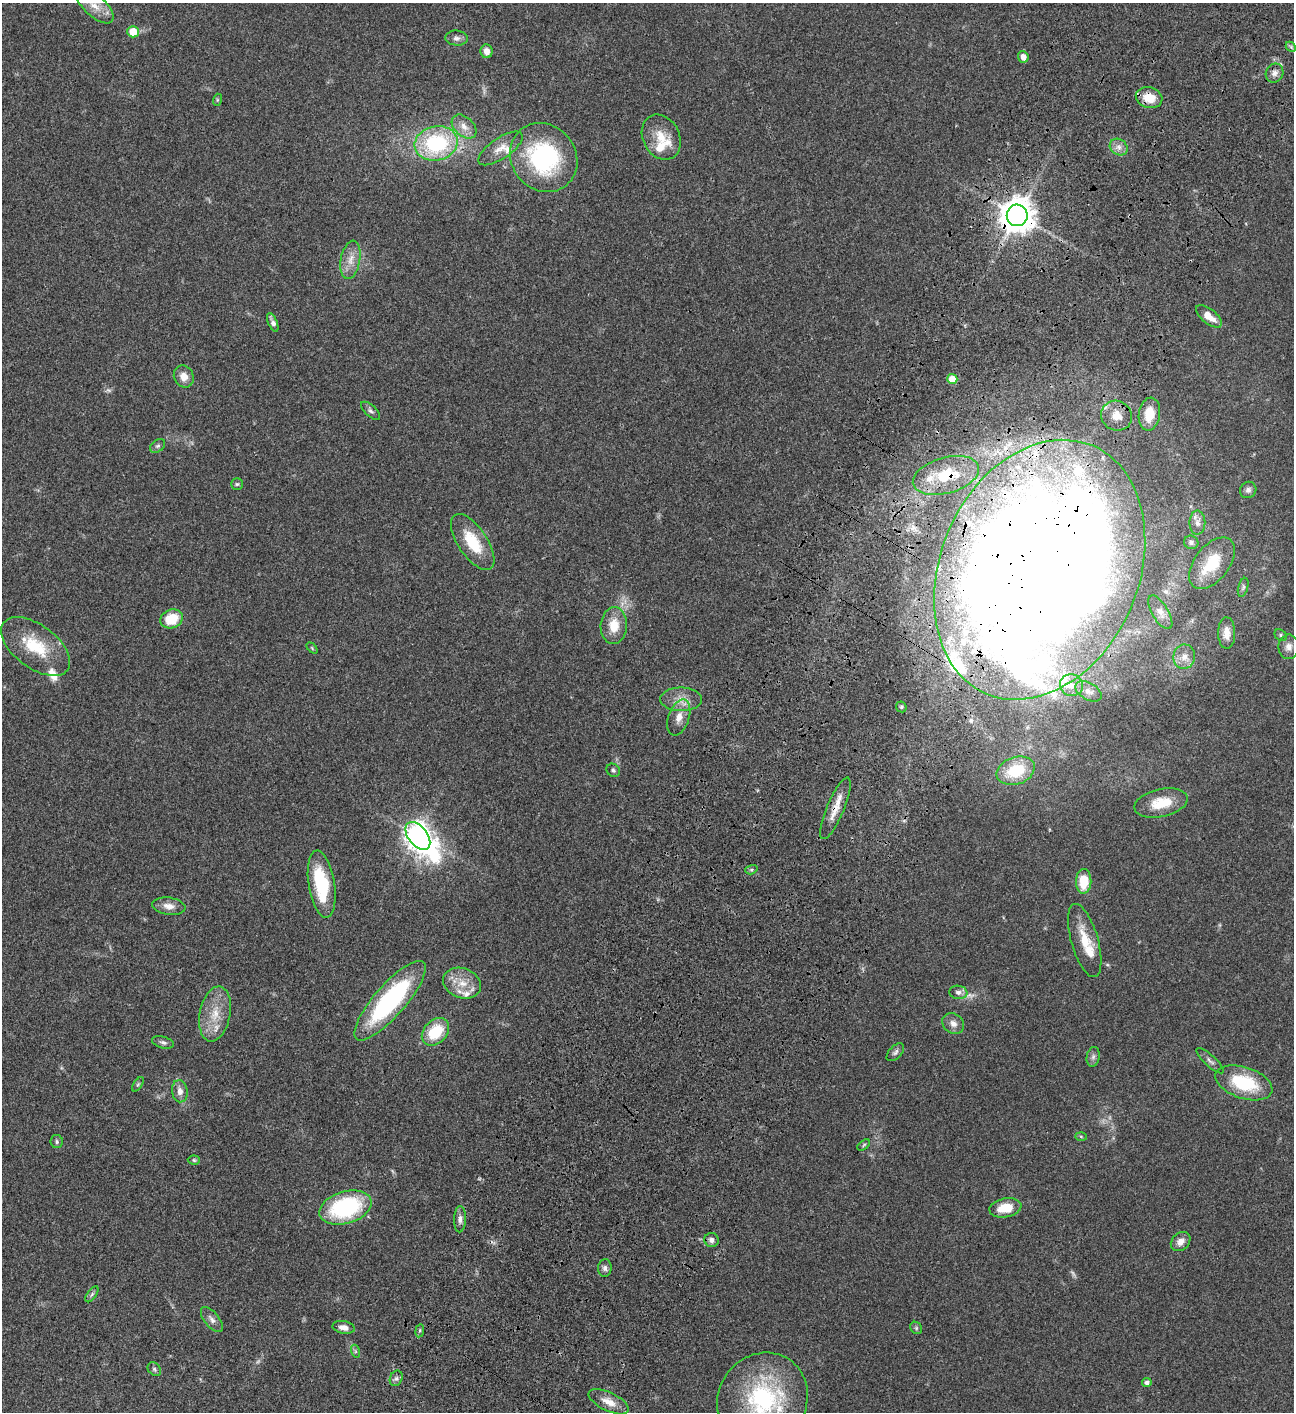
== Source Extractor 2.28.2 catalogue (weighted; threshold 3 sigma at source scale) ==
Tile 10 of 4 x 4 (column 2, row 3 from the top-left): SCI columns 1797-3088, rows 1613-3022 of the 6049 x 6047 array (HDU 1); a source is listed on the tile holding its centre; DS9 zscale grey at full resolution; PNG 1296 x 1414 px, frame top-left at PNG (2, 3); each listed source drawn as its Kron ellipse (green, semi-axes under 4 px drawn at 4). Shown black and unused: <1% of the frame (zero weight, under 3 of 4 exposures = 13% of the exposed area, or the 3 px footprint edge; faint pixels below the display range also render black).
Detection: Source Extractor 2.28.2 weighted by HDU 2 'WHT'; one run over the whole footprint, this tile lists its part. Background 0.064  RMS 0.0059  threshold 0.0264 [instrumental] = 3 sigma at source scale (4.5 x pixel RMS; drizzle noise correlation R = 1.50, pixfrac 1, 0.05/0.05 arcsec/px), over >= 5 px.
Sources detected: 113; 5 too faint to see at this stretch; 1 inside a brighter object's white glare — neither listed nor drawn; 15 inside a brighter listed object's ellipse — not listed separately; the other 92 listed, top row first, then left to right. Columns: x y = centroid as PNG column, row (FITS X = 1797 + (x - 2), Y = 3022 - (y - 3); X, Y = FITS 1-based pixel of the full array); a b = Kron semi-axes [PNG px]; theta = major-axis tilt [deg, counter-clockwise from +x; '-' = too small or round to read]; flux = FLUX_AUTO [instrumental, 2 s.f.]
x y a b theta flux
95 6 23 10 -43 8.5
133 32 6 5 - 11
457 38 11 7 -4 2.3
1291 47 6 4 -45 0.86
487 51 7 6 - 4.1
1023 57 6 5 - 4.1
1275 73 9 8 - 2.9
1149 98 13 10 -14 11
217 100 6 4 72 0.7
464 127 14 9 -42 5
661 137 23 18 -63 12
436 143 22 17 13 54
1119 147 9 7 -35 3.2
500 148 26 10 34 7.2
544 158 36 32 -51 73
1017 215 11 10 - 1100
350 260 19 9 79 6.6
1209 316 15 7 -38 7.4
273 322 10 4 -67 2.4
184 376 11 9 -64 5.5
952 379 5 5 - 9.4
370 411 12 5 -43 1.7
1149 414 16 10 81 12
1117 416 16 14 -31 7.9
158 446 8 6 38 1.4
946 475 34 18 16 29
237 484 6 5 - 0.94
1248 490 8 8 - 2
1197 523 12 8 89 3
473 542 32 14 -56 21
1191 542 7 6 - 1.4
1212 563 30 17 52 16
1040 570 135 99 66 2300
1243 587 10 5 75 1.3
1160 612 19 8 -59 4
171 619 11 9 20 16
614 625 18 13 86 11
1227 633 16 8 -89 5.2
1281 635 7 5 -39 1
36 646 40 21 -37 25
1289 647 12 10 90 4
312 648 6 4 -46 0.71
1184 657 12 11 - 4.8
1072 685 11 11 - 5.5
1088 691 14 8 -30 3.8
681 699 21 12 -1 7.3
901 707 6 5 - 0.88
679 717 19 10 71 6.3
613 770 7 6 - 1.4
1016 771 19 13 19 23
1161 803 27 14 12 14
835 808 33 8 67 9.2
418 836 16 9 -52 570
751 870 6 4 17 0.97
1084 881 12 7 88 16
322 884 34 13 -81 37
169 906 17 8 -8 4.9
1085 940 38 13 -74 14
462 983 19 15 -20 11
958 992 9 6 -7 2.6
390 1001 51 15 49 81
215 1014 28 15 78 14
953 1024 11 9 -39 3.7
435 1032 15 11 46 21
163 1042 11 6 -15 1.7
895 1052 11 6 46 1.7
1093 1057 10 6 80 1.9
1210 1061 17 5 -43 2.3
1244 1083 29 15 -19 32
138 1084 8 4 54 0.96
180 1091 11 8 -82 3.7
1081 1136 6 4 -2 0.77
57 1142 6 6 - 1.2
864 1145 7 4 37 0.8
194 1160 6 4 -2 0.84
345 1208 27 16 17 60
1005 1208 16 9 11 12
460 1219 13 6 88 2.5
711 1240 7 7 - 2.4
1181 1241 11 8 43 4
605 1268 9 6 85 1.8
92 1294 9 4 55 1.3
212 1320 15 7 -52 3
344 1327 11 6 -10 3.3
916 1328 6 5 - 1
420 1331 6 3 81 0.83
355 1351 6 4 -72 0.83
154 1369 8 6 -47 1.2
396 1378 8 6 68 1.6
1147 1382 4 4 - 1.8
762 1399 48 44 56 72
609 1402 22 9 -26 6.9
Overlapping masked pixels (flux is a lower limit): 5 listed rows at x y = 1149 98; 1017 215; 946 475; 1040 570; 835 808
Isophote crosses this tile's border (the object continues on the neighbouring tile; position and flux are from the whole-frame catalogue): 2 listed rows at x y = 95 6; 762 1399